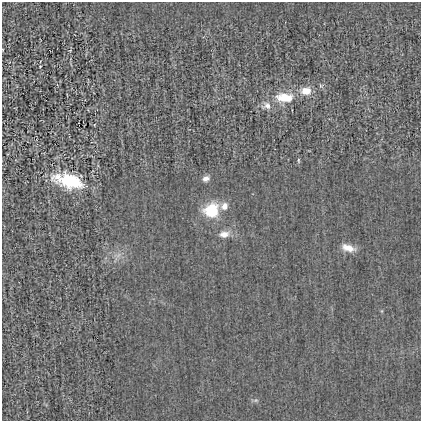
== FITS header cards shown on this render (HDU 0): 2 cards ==
NAXIS1  =                  419
NAXIS2  =                  419

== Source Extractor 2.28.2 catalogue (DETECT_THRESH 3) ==
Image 419 x 419 px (HDU 0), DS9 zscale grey, 1 PNG px = 1 image px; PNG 423 x 423 px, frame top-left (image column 1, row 419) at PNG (2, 2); no overlay
Background -6.11e-04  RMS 0.022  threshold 0.0657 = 3 sigma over >= 5 px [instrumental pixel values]
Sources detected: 11; all 11 listed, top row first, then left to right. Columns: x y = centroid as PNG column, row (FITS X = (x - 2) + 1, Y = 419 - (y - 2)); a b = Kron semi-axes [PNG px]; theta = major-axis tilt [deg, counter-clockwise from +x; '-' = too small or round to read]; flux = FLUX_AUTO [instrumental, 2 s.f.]
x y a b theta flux
40 66 3 2 - 0.9
306 91 14 10 4 16
285 97 17 9 -3 37
267 106 13 10 -2 11
298 160 7 3 -89 1.9
206 178 8 6 23 6.6
69 181 30 13 -15 83
224 206 10 8 59 9.9
211 210 19 17 37 45
224 234 13 9 6 12
348 248 16 8 -17 15